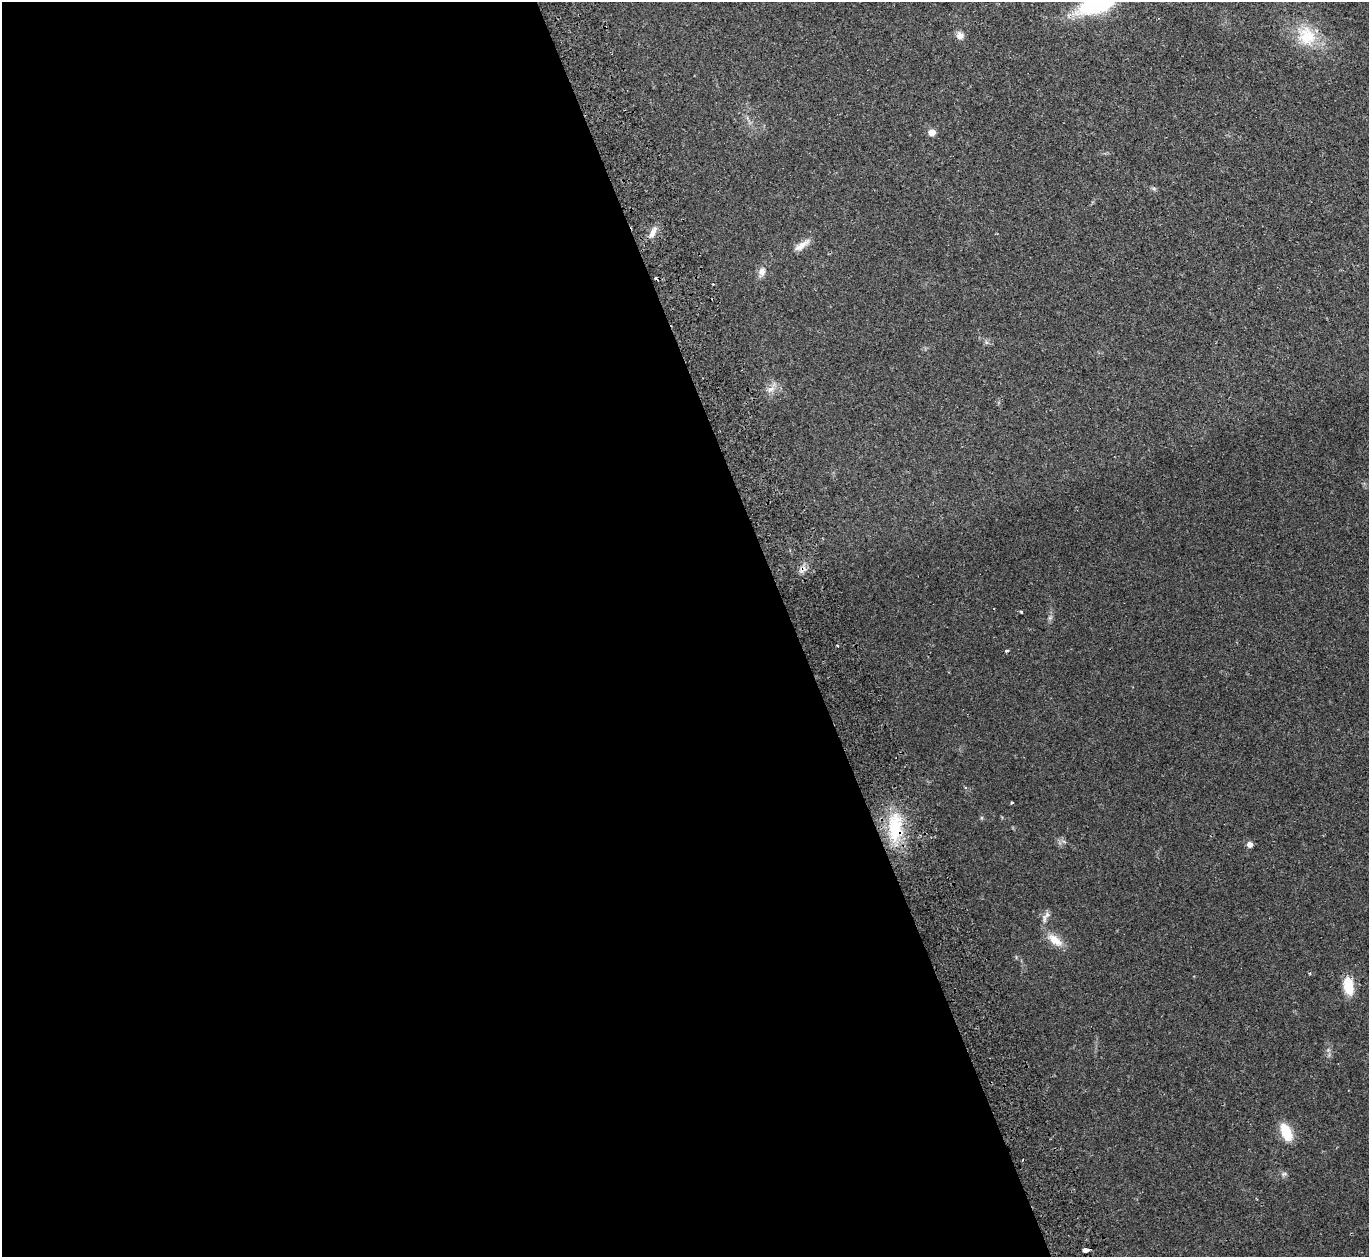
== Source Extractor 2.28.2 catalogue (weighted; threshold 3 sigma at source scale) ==
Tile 9 of 4 x 4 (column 1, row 3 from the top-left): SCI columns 56-1422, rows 1438-2692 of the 5582 x 5510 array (HDU 1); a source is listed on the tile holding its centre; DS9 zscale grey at full resolution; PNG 1371 x 1259 px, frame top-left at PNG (2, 2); no overlay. Shown black and unused: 58% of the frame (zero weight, under 2 of 3 exposures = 3% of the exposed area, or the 3 px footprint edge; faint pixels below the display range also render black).
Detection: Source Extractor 2.28.2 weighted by HDU 2 'WHT'; one run over the whole footprint, this tile lists its part. Background 0.0176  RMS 0.004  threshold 0.018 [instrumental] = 3 sigma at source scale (4.5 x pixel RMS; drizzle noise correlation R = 1.50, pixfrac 1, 0.05/0.05 arcsec/px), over >= 5 px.
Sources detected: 21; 2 cosmic-ray / hot-pixel residue — not listed; the other 19 listed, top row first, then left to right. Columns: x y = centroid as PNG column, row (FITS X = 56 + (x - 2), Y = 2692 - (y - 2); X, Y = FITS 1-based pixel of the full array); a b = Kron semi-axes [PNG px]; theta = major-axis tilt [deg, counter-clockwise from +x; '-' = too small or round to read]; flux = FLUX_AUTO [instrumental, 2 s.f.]
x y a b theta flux
960 36 9 9 - 2.1
1306 36 26 23 -59 13
932 133 5 5 - 3.6
653 232 17 6 63 2.8
802 245 25 7 37 3.3
762 272 10 8 69 2.3
713 284 2 2 - 0.28
771 389 12 7 24 2.3
1021 612 3 3 - 0.43
837 645 3 3 - 1.7
1007 651 4 3 - 0.55
1012 803 3 3 - 0.72
895 827 43 20 -89 21
1250 845 6 6 - 1.9
1046 917 18 6 62 1.7
1055 940 24 10 -39 5.4
1348 986 21 11 -79 7.5
1286 1132 21 11 -66 8.2
1086 1250 6 4 11 3.5
Overlapping masked pixels (flux is a lower limit): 2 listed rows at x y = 895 827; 1086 1250